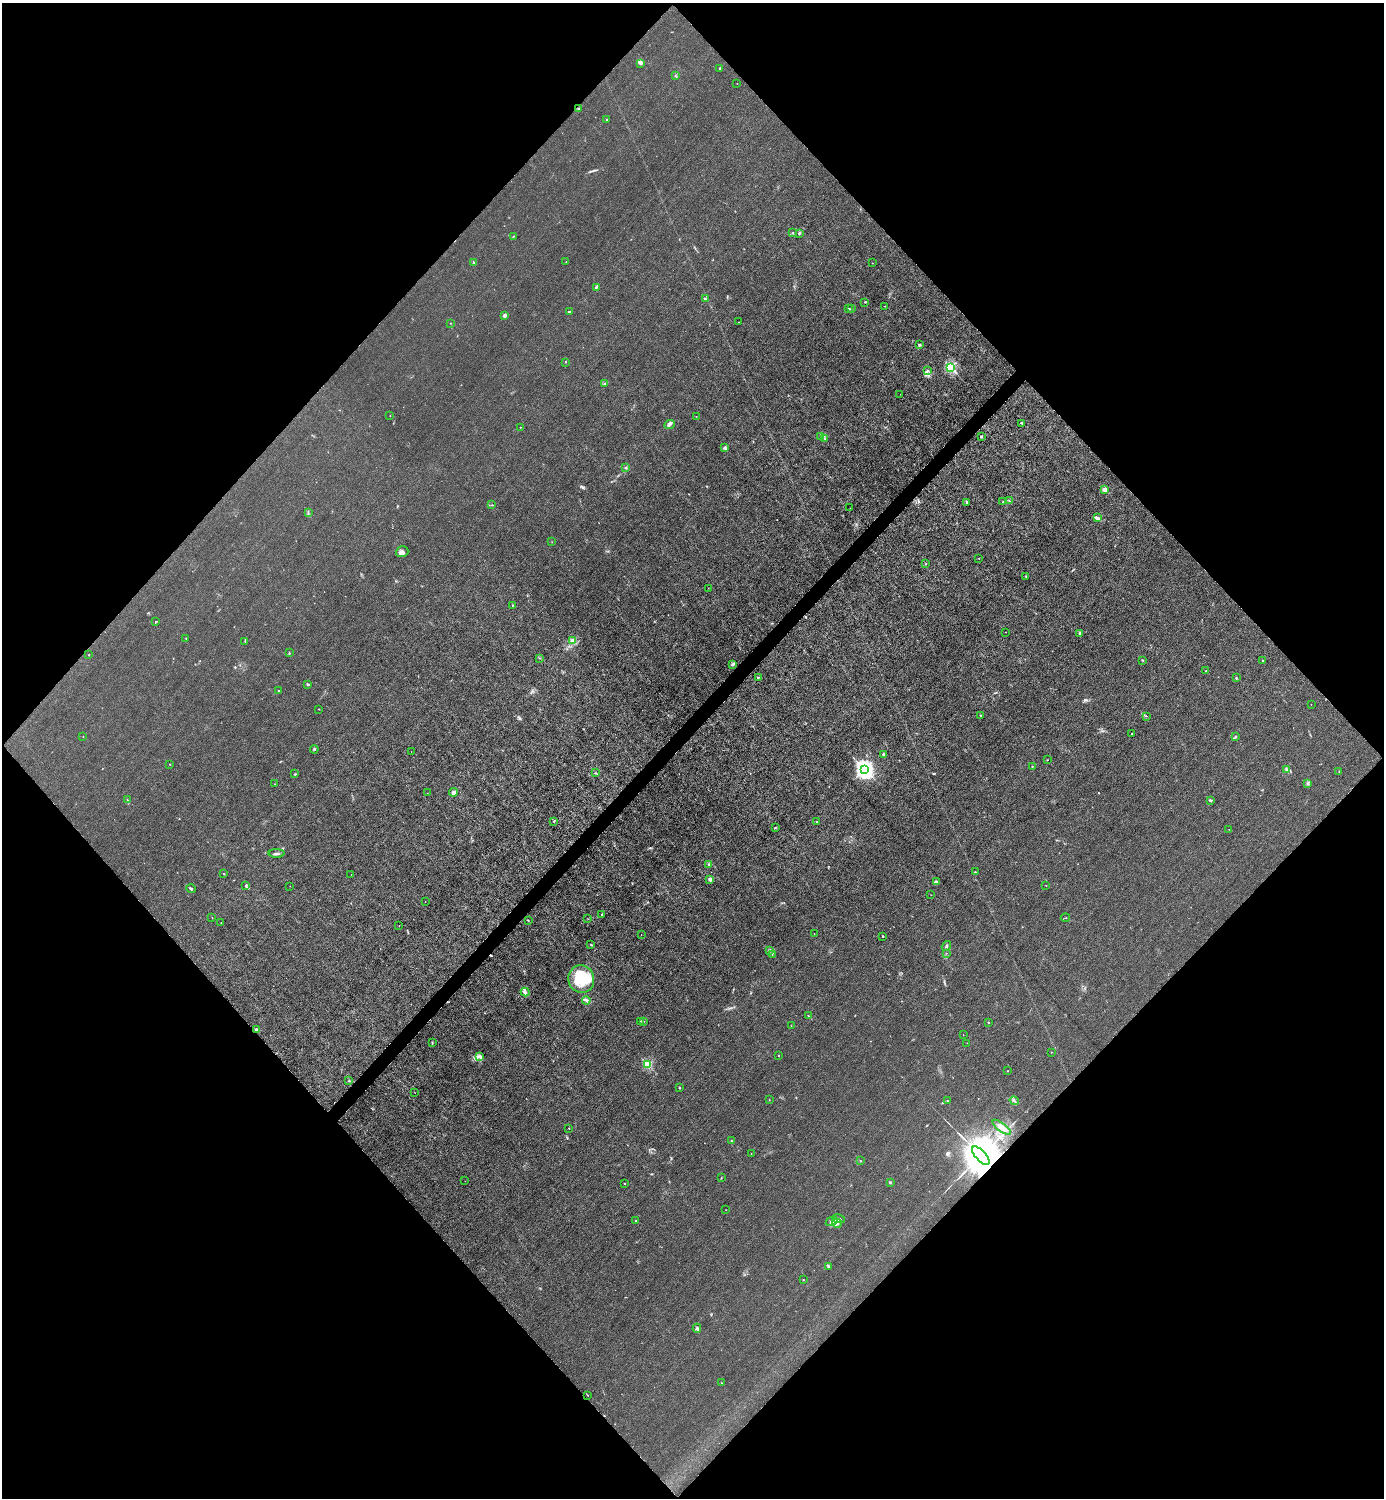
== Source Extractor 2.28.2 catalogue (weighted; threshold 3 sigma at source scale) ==
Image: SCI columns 302-5829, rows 2-5983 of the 5985 x 5985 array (HDU 1 of 3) = the unmasked area's bounding box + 8 px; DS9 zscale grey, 4 x 4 block average (1 PNG px = mean of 4 x 4 image px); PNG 1386 x 1500 px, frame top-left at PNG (2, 3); each listed source drawn as its Kron ellipse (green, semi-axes under 4 px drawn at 4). Shown black and unused: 51% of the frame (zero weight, under 3 of 4 exposures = <1% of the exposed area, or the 3 px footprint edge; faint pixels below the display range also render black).
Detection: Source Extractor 2.28.2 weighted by HDU 2 'WHT'. Background 0.0216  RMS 0.0063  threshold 0.0283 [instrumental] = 3 sigma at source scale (4.5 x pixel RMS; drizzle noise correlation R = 1.50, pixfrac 1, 0.05/0.05 arcsec/px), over >= 5 px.
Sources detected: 189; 1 inside a brighter object's white glare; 4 cosmic-ray / hot-pixel residue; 3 long thin detections or spike segments (spike, bleed or trail) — neither listed nor drawn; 4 coinciding with a brighter row at this scale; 8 inside a brighter listed object's ellipse — not listed separately; the other 169 listed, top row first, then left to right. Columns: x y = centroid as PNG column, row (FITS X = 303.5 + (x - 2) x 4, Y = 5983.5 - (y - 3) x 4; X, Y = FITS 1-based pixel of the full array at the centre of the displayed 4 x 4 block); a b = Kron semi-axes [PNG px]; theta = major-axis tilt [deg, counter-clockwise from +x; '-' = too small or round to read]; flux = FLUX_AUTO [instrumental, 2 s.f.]
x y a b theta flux
641 64 2 2 - 2
720 68 2 2 - 6.1
675 75 2 2 - 1.4
737 83 2 2 - 0.8
579 109 2 2 - 3.4
607 120 2 2 - 2.2
793 233 2 2 - 2.1
799 233 2 2 - 4.2
513 236 2 2 - 1.9
566 262 2 2 - 0.91
473 263 4 2 - 3.4
873 263 2 2 - 0.77
596 287 4 2 - 5.9
705 299 2 2 - 2.6
865 302 2 2 - 2.1
884 306 2 2 - 0.92
849 309 2 2 - 2.5
851 309 2 2 - 10
569 311 3 2 - 2.4
505 315 2 2 - 25
739 322 2 2 - 0.76
451 323 2 2 - 1.1
919 344 3 3 - 4.2
565 362 2 2 - 1.5
950 367 2 2 - 290
928 370 2 2 - 2.5
604 384 2 2 - 1.9
900 394 2 2 - 0.87
390 416 2 2 - 1.6
696 416 2 2 - 1
1022 423 2 2 - 3.7
670 425 5 3 - 7.5
520 427 2 2 - 1.6
821 436 4 3 - 8.6
981 437 2 2 - 5.2
825 438 2 2 - 2.2
725 448 2 2 - 36
625 468 3 2 - 3
1105 490 2 2 - 62
1009 500 2 2 - 1.8
967 502 2 2 - 6
1003 502 3 2 - 1.5
492 505 2 2 - 1.9
850 508 2 2 - 1.8
308 513 4 2 - 3.4
1097 518 4 2 - 4.7
552 542 2 2 - 0.84
402 552 6 5 - 17
979 559 2 2 - 1.3
926 564 3 2 - 1.6
1026 576 2 2 - 2.4
708 588 2 2 - 0.85
513 605 2 2 - 15
156 622 2 2 - 3.6
1006 632 2 2 - 1.1
1080 633 2 2 - 19
186 638 2 2 - 0.99
572 640 2 2 - 81
245 641 3 2 - 2.1
289 653 2 2 - 1.4
89 655 2 2 - 1.7
539 658 2 2 - 1
1142 660 2 2 - 3.1
1263 661 2 2 - 3.6
733 664 4 2 - 5.7
1206 671 2 2 - 1.9
758 678 2 2 - 1.7
1236 678 2 2 - 2.2
308 684 3 2 - 3.7
279 690 2 2 - 2.2
1311 704 2 2 - 0.89
319 709 2 2 - 1.3
980 716 2 2 - 1.9
1146 716 2 2 - 1.1
1132 734 2 2 - 4.5
1235 736 3 2 - 2.6
83 737 2 2 - 1.1
314 749 4 2 - 2.7
411 752 2 2 - 0.48
883 754 3 2 - 2.8
1047 760 2 2 - 1.7
170 764 2 2 - 1.4
1032 767 2 2 - 2.2
864 769 3 3 - 1800
1287 769 4 2 - 4.2
1339 771 2 2 - 0.78
596 773 2 2 - 2.7
295 774 3 2 - 2.7
1308 783 3 2 - 4.8
275 784 2 2 - 0.93
453 792 4 3 - 11
427 793 2 2 - 1
127 800 2 2 - 1
1210 800 3 2 - 3.9
554 822 2 2 - 0.9
817 822 2 2 - 1.9
775 828 2 2 - 2
1229 829 2 2 - 0.65
276 853 8 2 2 7.9
709 865 3 2 - 3.6
975 872 2 2 - 1.6
224 874 2 2 - 3.7
351 874 2 2 - 1.8
710 879 3 3 - 8.2
936 881 2 2 - 3.2
246 885 3 2 - 3.1
1046 885 2 2 - 1
290 886 2 2 - 0.72
191 889 5 2 - 3.6
931 895 2 2 - 0.94
425 902 2 2 - 0.74
602 915 2 2 - 1.8
212 918 2 2 - 1.2
1065 918 4 2 - 2.1
588 919 2 2 - 0.92
528 920 2 2 - 2.1
221 923 2 2 - 1.4
399 925 2 2 - 2.1
641 934 2 2 - 1.3
814 934 2 2 - 0.65
882 936 2 2 - 7
591 945 3 2 - 2.4
946 946 5 2 - 3.9
770 950 2 2 - 37
946 953 2 2 - 1
772 954 2 2 - 1.3
581 979 14 12 -74 110
525 992 4 3 - 11
586 1000 4 2 - 11
808 1016 2 2 - 1.5
641 1021 2 2 - 1.3
643 1021 2 2 - 1.9
988 1022 2 2 - 3.3
791 1026 2 2 - 1.1
256 1029 2 2 - 17
963 1035 2 2 - 0.96
432 1043 3 2 - 2
967 1043 2 2 - 1.3
1051 1052 2 2 - 1.5
480 1056 4 2 - 5.8
779 1056 2 2 - 4.2
648 1065 2 2 - 270
1007 1071 2 2 - 1.4
349 1081 2 2 - 1.6
680 1088 3 2 - 2.4
415 1093 2 2 - 0.73
769 1100 2 2 - 0.99
947 1101 2 2 - 1.3
1014 1101 5 2 - 6.3
1002 1127 11 3 -36 23
569 1129 2 2 - 1.4
731 1141 2 2 - 2.6
751 1153 2 2 - 0.88
981 1156 11 5 -48 36000
861 1161 2 2 - 0.81
721 1177 2 2 - 1.3
465 1181 2 2 - 0.88
890 1182 2 2 - 14
625 1184 2 2 - 1.9
726 1210 2 2 - 0.77
839 1219 6 3 -11 10
636 1221 2 2 - 1.2
832 1221 6 4 30 17
837 1223 5 4 - 12
828 1267 2 2 - 2.6
803 1280 2 2 - 1.9
697 1328 4 3 - 5.9
721 1383 2 2 - 3
588 1395 2 2 - 0.79
Overlapping masked pixels (flux is a lower limit): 1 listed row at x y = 981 1156
Diffuse or blended objects may show on this block-average render without a row.